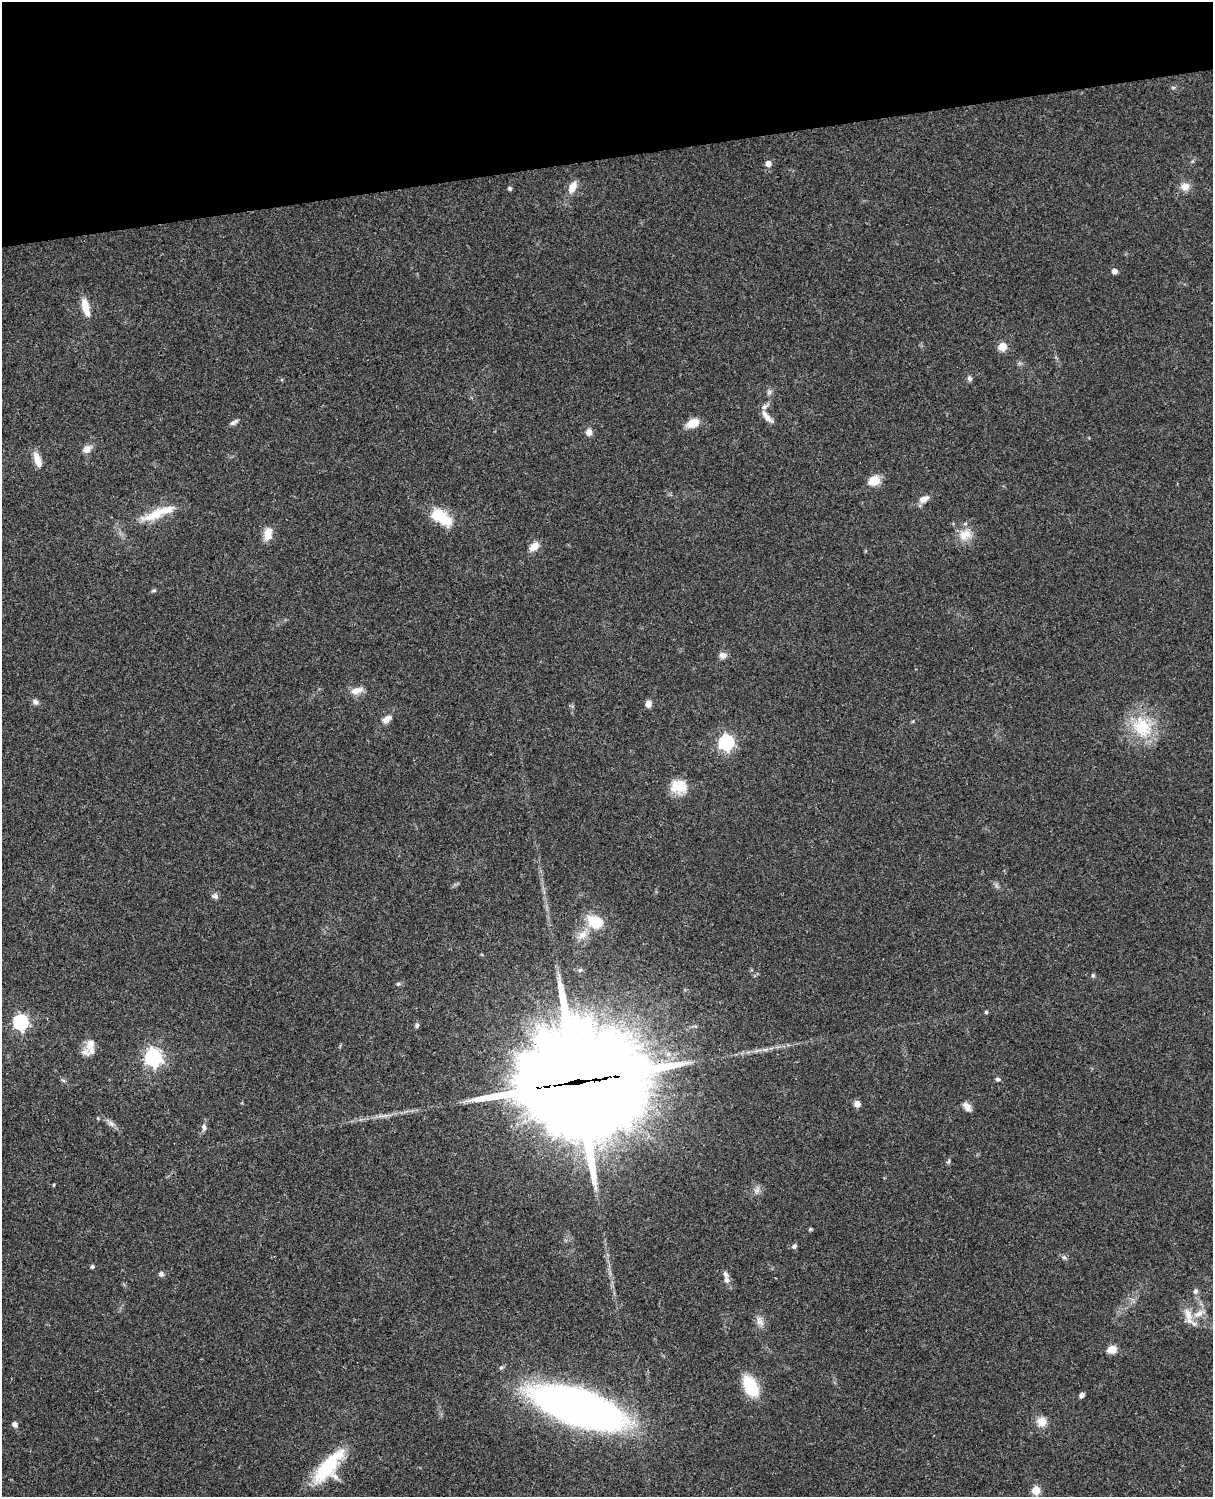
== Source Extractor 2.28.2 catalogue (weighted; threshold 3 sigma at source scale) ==
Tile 3 of 4 x 3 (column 3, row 1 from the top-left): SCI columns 2547-3757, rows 3269-4763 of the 5088 x 4927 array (HDU 1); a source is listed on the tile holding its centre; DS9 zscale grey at full resolution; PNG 1215 x 1499 px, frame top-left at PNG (2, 2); no overlay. Shown black and unused: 10% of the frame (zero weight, under 3 of 4 exposures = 6% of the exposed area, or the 3 px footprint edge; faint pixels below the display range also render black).
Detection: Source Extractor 2.28.2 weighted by HDU 2 'WHT'; one run over the whole footprint, this tile lists its part. Background 0.107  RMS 0.0065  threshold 0.0293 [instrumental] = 3 sigma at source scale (4.5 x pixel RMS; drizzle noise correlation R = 1.50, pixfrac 1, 0.05/0.05 arcsec/px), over >= 5 px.
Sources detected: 75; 6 inside a brighter listed object's ellipse — not listed separately; the other 69 listed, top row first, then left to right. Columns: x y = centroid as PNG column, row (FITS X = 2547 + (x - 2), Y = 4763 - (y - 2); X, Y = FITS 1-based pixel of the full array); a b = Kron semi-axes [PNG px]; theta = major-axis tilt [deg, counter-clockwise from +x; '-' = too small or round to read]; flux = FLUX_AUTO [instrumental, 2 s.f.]
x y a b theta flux
768 164 5 5 - 4.8
1185 186 11 10 - 5.1
572 187 12 7 65 7.2
509 188 4 4 - 1.3
1114 271 5 5 - 3.6
86 307 24 8 -76 9.2
1003 346 5 5 - 20
969 378 8 6 -59 1.6
769 392 7 6 - 1.6
767 417 20 6 -51 5
234 422 11 5 28 1.9
693 423 12 8 26 10
589 432 10 8 87 3.1
87 449 7 6 - 6.1
37 460 20 8 -71 6.5
874 481 12 10 19 9.2
924 499 15 8 22 4.4
155 514 40 11 25 17
441 517 29 15 -35 19
268 534 13 8 77 8.7
965 535 18 14 20 9.2
534 546 15 9 42 5.3
154 590 7 4 6 1
723 655 9 8 - 3.4
357 690 17 8 13 6
35 702 8 6 -33 2.4
648 704 6 6 - 4.2
387 719 13 7 36 4.7
1142 727 31 25 -55 30
726 742 7 6 - 140
680 787 21 16 13 12
215 896 9 7 -18 2
595 922 16 11 -23 20
582 935 14 9 44 6.1
1093 975 6 4 -70 0.99
398 984 6 4 43 0.94
986 1012 4 4 - 1
21 1022 7 6 - 140
417 1025 6 5 - 1.4
90 1044 19 11 63 7.3
153 1057 7 7 - 240
997 1079 7 5 -16 1.1
63 1080 6 4 -20 0.91
577 1082 47 34 6 18000
857 1104 7 6 - 3.8
967 1106 12 7 -51 3.8
111 1124 10 7 -36 2.6
204 1127 10 6 -88 2.1
948 1161 7 4 47 0.93
54 1185 5 3 - 0.55
756 1191 9 7 19 2.7
810 1229 5 4 - 0.81
794 1246 7 5 37 1.4
1064 1257 7 5 -41 1.3
92 1266 4 4 - 1.5
161 1274 6 5 - 1.9
726 1280 8 7 - 2.4
1195 1291 8 7 - 1.8
1188 1314 22 10 -74 7.8
1198 1314 16 9 32 6.7
760 1321 15 8 -58 4
1112 1349 8 6 11 9.5
750 1387 21 13 -64 28
1082 1395 6 5 - 1.9
579 1407 63 25 -18 500
1042 1422 11 10 - 6.9
15 1424 5 5 - 3.2
328 1466 46 16 49 36
1036 1490 5 5 - 22
Overlapping masked pixels (flux is a lower limit): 1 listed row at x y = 577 1082